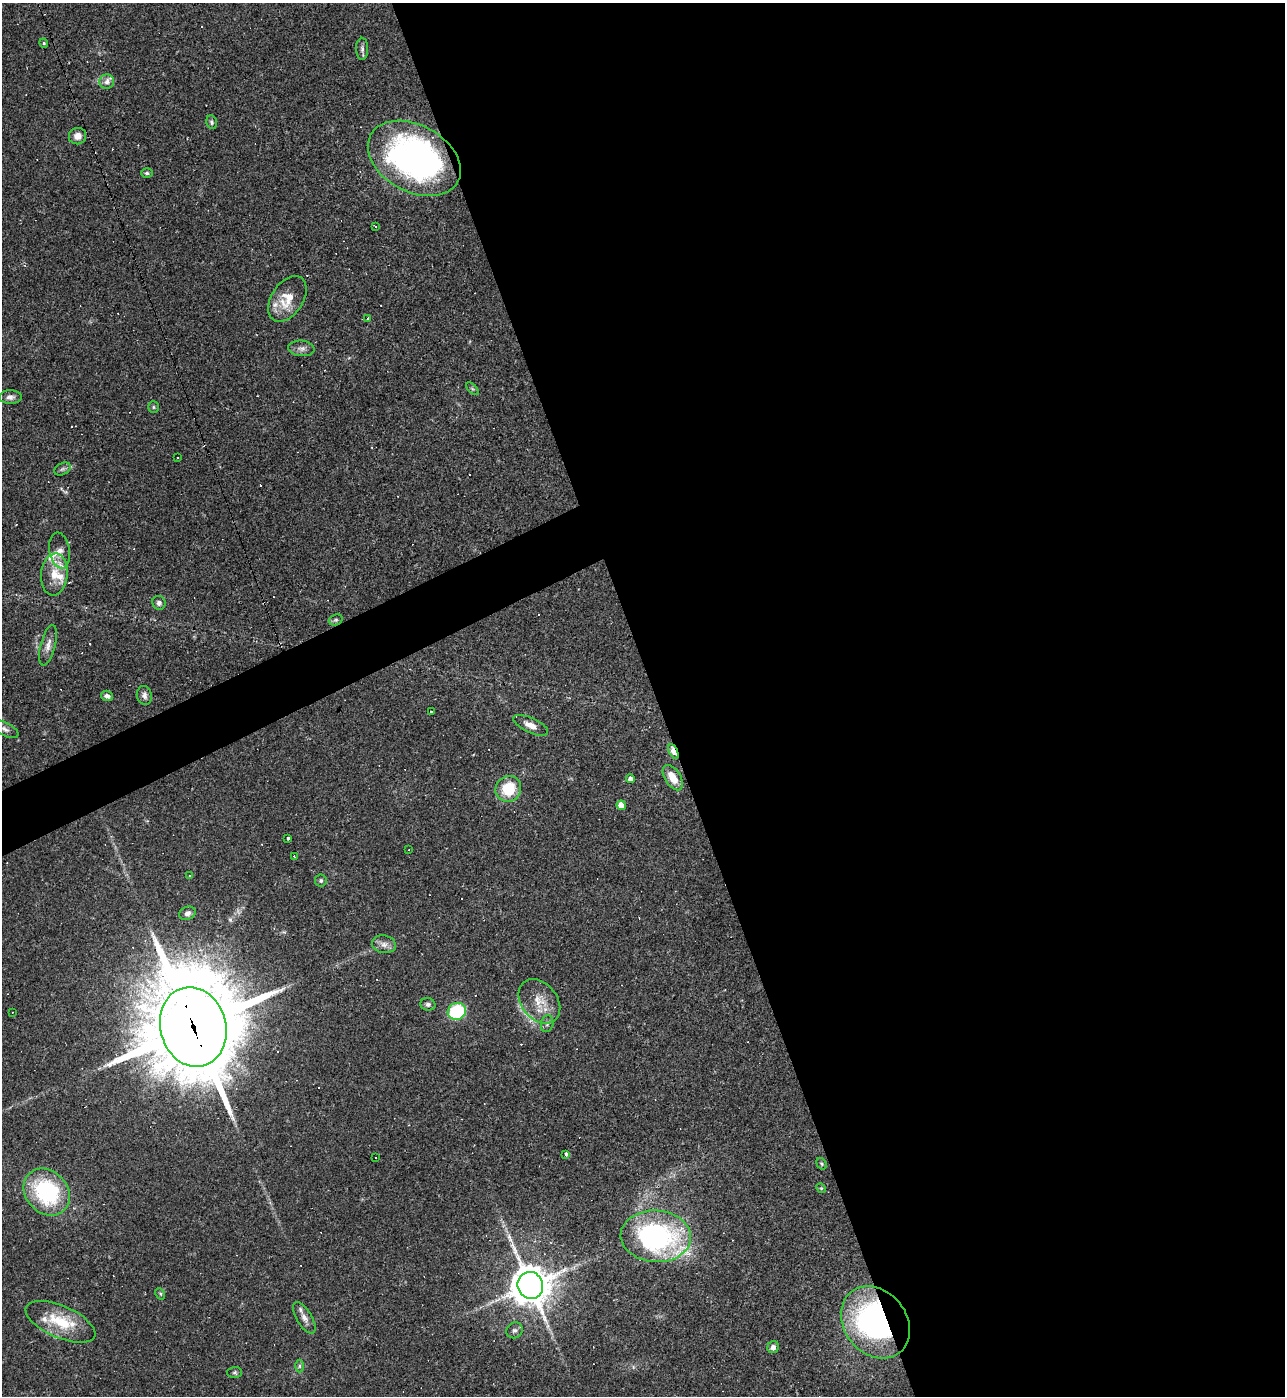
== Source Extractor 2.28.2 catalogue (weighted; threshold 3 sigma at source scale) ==
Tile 8 of 4 x 4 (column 4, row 2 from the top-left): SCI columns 4000-5282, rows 2787-4180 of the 5561 x 5573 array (HDU 1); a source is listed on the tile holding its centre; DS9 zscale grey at full resolution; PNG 1287 x 1398 px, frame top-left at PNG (2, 3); each listed source drawn as its Kron ellipse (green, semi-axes under 4 px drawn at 4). Shown black and unused: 51% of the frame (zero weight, under 2 of 3 exposures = <1% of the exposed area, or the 3 px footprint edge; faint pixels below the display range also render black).
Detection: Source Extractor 2.28.2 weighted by HDU 2 'WHT'; one run over the whole footprint, this tile lists its part. Background 0.0322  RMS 0.0048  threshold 0.0218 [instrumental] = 3 sigma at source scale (4.5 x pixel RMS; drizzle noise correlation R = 1.50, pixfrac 1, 0.05/0.05 arcsec/px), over >= 5 px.
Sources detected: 93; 29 cosmic-ray / hot-pixel residue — neither listed nor drawn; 5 inside a brighter listed object's ellipse — not listed separately; the other 59 listed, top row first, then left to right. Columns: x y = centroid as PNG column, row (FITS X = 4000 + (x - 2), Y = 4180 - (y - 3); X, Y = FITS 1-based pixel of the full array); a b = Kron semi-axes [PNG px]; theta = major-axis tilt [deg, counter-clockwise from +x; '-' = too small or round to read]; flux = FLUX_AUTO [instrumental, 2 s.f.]
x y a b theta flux
44 43 4 4 - 0.59
362 49 11 6 -89 1.6
107 82 7 7 - 2.1
211 122 7 5 -76 0.9
78 136 9 8 - 3.2
414 158 49 33 -28 160
147 173 6 5 - 0.88
375 226 3 2 - 0.61
287 299 25 15 56 11
368 318 3 2 - 0.36
301 348 13 7 -5 2.3
472 389 8 3 -45 0.6
10 397 11 7 0 2.1
153 407 6 5 - 0.79
177 458 3 2 - 0.32
62 469 9 5 26 1.2
59 550 18 10 -80 4.3
54 574 21 13 84 8.3
159 603 7 6 - 1.4
336 620 7 5 20 0.95
48 645 21 7 75 3.4
144 695 10 7 -76 2
107 696 6 5 - 1.7
431 712 3 3 - 0.57
531 725 19 7 -25 4.4
5 729 15 6 -27 2.5
673 751 8 4 -66 17
673 778 14 7 -57 7.5
631 779 4 4 - 2
508 789 13 12 - 16
621 805 5 4 - 5.1
288 838 4 3 - 1.5
409 850 2 2 - 0.27
294 857 4 2 - 0.75
190 876 3 2 - 0.41
321 880 6 6 - 1
187 913 8 6 24 1.7
384 944 12 9 -11 2.9
539 1001 24 18 -51 10
428 1004 7 6 - 1.3
457 1011 9 8 - 32
12 1012 3 2 - 0.37
547 1024 8 6 74 1.2
193 1027 40 32 -75 7300
566 1154 4 3 - 3
376 1158 2 2 - 0.4
821 1164 6 4 -55 0.67
821 1188 5 4 - 0.54
47 1192 25 21 -47 46
656 1236 35 26 -3 100
530 1285 14 12 -65 1200
160 1294 6 4 -61 0.64
304 1318 18 7 -59 3.3
60 1322 37 16 -24 18
875 1322 39 31 -51 120
514 1330 8 7 - 1.6
773 1347 6 5 - 2
299 1366 6 4 89 0.77
234 1372 7 5 2 0.91
Overlapping masked pixels (flux is a lower limit): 4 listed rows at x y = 414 158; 673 751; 193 1027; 875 1322
Isophote crosses this tile's border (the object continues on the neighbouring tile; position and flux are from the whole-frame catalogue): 1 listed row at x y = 5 729